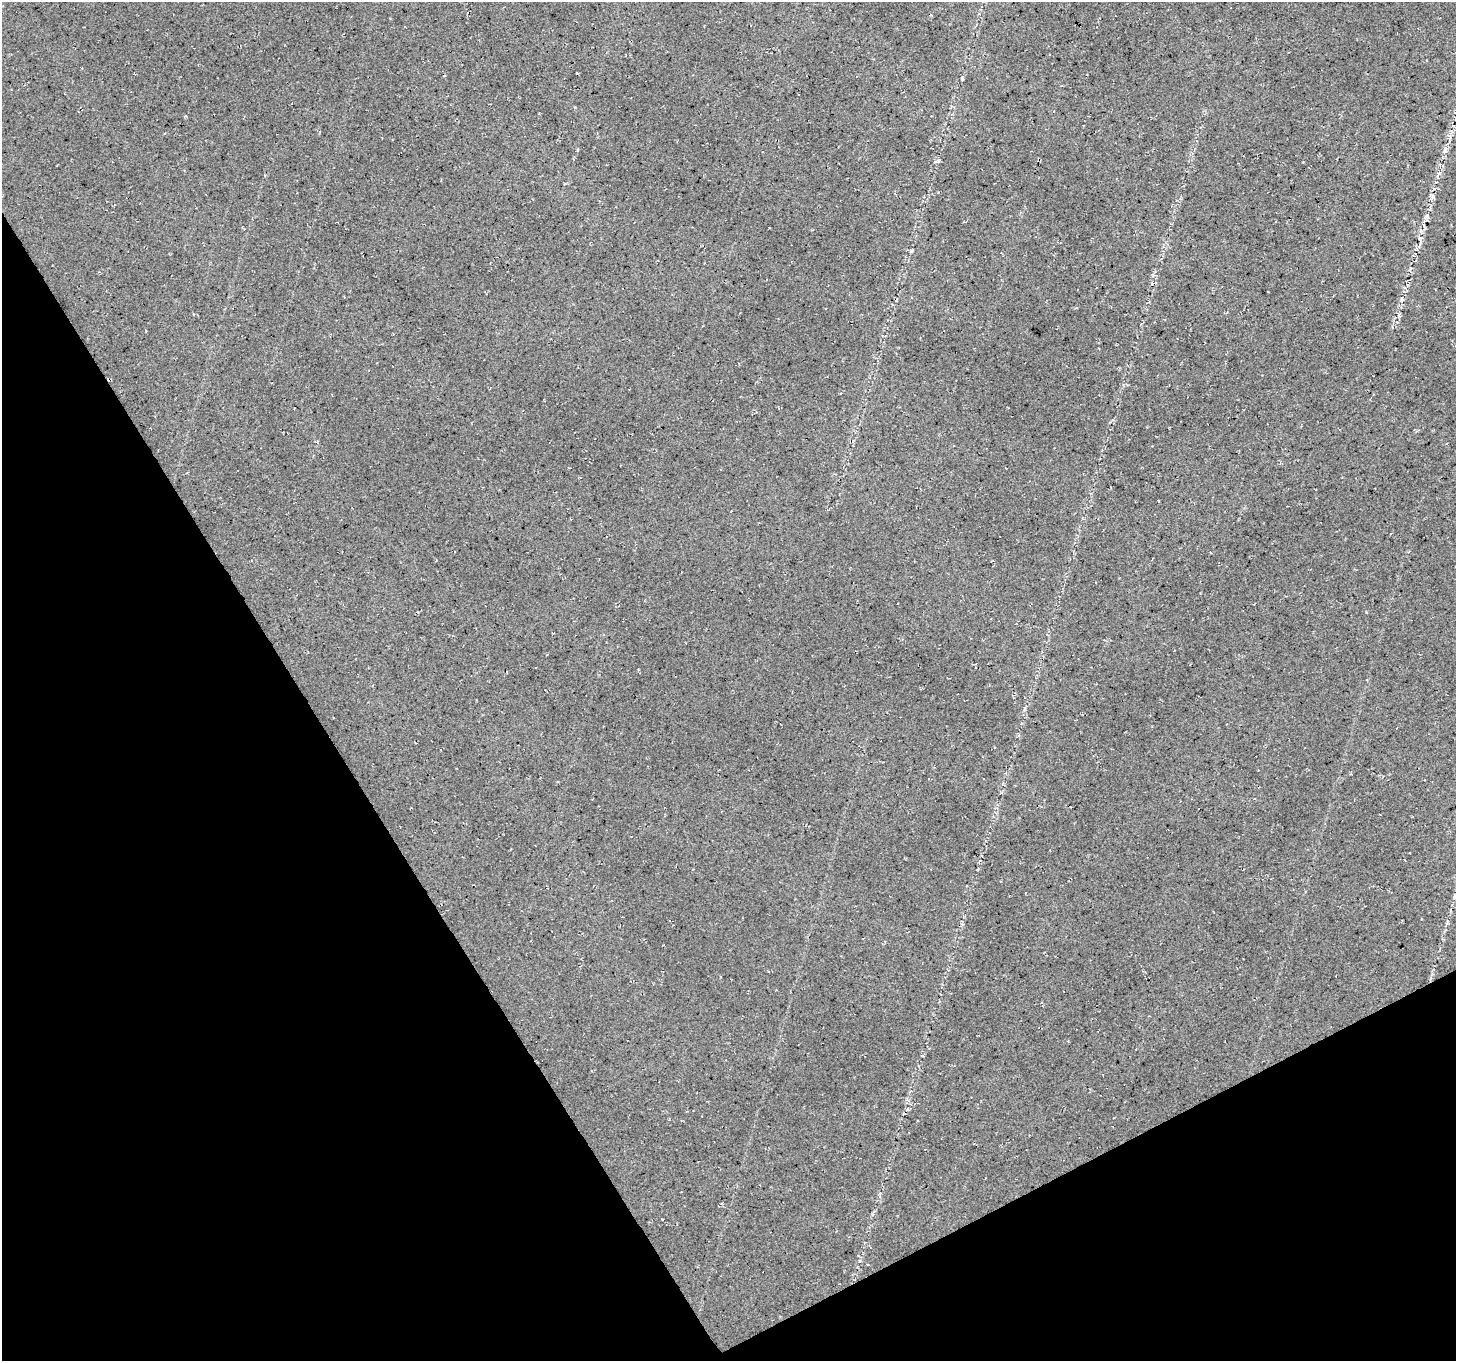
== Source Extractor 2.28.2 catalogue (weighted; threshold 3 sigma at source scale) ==
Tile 14 of 4 x 4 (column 2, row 4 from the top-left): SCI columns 1458-2911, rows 169-1527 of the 5818 x 5711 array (HDU 1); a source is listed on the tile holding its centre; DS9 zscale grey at full resolution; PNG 1458 x 1363 px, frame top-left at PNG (2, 2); no overlay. Shown black and unused: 28% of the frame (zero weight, under 3 of 4 exposures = <1% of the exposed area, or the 3 px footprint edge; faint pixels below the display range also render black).
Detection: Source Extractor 2.28.2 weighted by HDU 2 'WHT'; one run over the whole footprint, this tile lists its part. Background 0.0283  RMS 0.0083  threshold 0.0375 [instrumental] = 3 sigma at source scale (4.5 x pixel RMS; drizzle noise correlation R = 1.50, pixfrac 1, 0.0396/0.0396 arcsec/px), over >= 5 px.
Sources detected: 7; all 7 listed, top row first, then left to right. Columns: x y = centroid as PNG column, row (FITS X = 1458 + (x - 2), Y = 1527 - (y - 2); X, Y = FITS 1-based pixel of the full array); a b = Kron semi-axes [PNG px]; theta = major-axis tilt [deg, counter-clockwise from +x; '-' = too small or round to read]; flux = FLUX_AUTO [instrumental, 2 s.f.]
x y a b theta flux
962 78 4 4 - 1.3
1445 150 10 4 72 2.7
939 160 7 3 -83 1.2
1432 196 7 4 90 1.8
1402 299 7 5 83 1.7
1025 708 5 3 - 1
860 1261 4 3 - 0.75